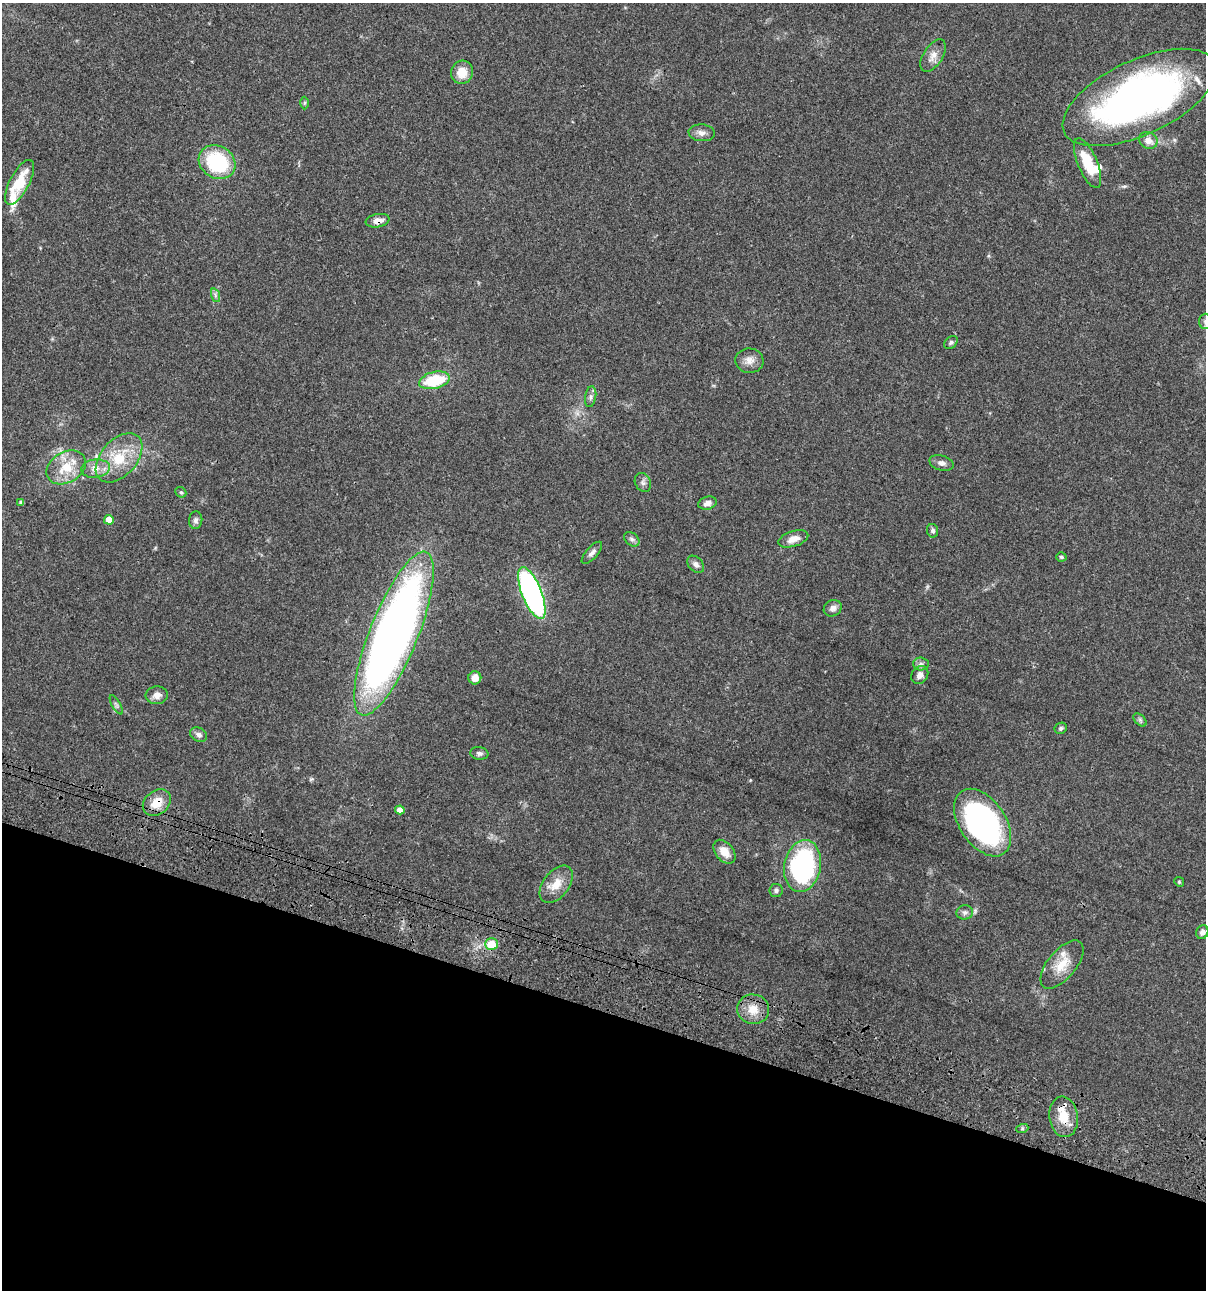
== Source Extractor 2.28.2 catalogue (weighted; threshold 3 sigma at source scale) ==
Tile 15 of 4 x 4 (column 3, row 4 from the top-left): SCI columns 2640-3843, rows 120-1407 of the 5404 x 5390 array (HDU 1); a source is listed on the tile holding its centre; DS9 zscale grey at full resolution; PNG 1208 x 1292 px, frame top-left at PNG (2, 3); each listed source drawn as its Kron ellipse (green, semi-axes under 4 px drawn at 4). Shown black and unused: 22% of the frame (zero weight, under 3 of 4 exposures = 9% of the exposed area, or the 3 px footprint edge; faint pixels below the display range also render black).
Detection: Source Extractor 2.28.2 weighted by HDU 2 'WHT'; one run over the whole footprint, this tile lists its part. Background 0.0464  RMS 0.0055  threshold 0.0247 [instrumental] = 3 sigma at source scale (4.5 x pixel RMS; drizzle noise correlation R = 1.50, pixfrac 1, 0.05/0.05 arcsec/px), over >= 5 px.
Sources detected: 65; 1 cosmic-ray / hot-pixel residue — neither listed nor drawn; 5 inside a brighter listed object's ellipse — not listed separately; the other 59 listed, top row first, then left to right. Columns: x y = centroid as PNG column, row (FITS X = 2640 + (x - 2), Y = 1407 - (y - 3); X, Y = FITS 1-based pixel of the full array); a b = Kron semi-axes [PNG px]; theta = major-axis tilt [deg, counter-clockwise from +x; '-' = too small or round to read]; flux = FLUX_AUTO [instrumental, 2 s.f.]
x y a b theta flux
933 56 18 9 58 4.6
462 72 12 11 - 8
1140 97 83 37 25 240
305 103 6 4 89 0.73
702 133 13 8 -5 2.9
1148 140 9 8 - 4.4
217 162 19 16 -30 38
1088 163 27 9 -68 16
20 182 25 9 62 19
378 221 12 6 10 3.9
215 295 7 4 -72 1.1
1205 321 7 6 - 1.3
951 342 8 5 41 1.2
749 361 14 12 -7 4.2
434 380 15 8 13 24
591 397 10 5 80 1.6
119 458 29 18 48 19
941 463 12 7 -15 2.4
66 467 21 15 30 13
95 468 14 9 7 4.4
643 482 10 8 -63 1.9
181 492 6 5 - 0.8
21 502 4 3 - 1.3
707 503 9 6 15 2.5
109 520 5 5 - 5.1
196 520 9 6 85 1.7
933 531 7 5 -79 1.3
632 539 9 6 -39 1.4
793 539 15 7 17 4.6
592 553 14 6 48 2.2
1061 557 5 4 - 1.1
696 564 10 7 -45 2.1
532 593 28 10 -68 160
833 608 9 8 - 2.5
394 634 88 24 68 430
921 664 8 6 -3 1.6
920 675 9 8 - 3
475 678 6 6 - 4.4
157 695 11 9 5 3.4
116 705 11 4 -61 1.1
1140 720 8 5 -46 1.1
1061 728 6 5 - 1
199 735 9 6 -27 2.2
479 753 9 6 -8 1.6
157 803 15 11 41 8.8
400 810 5 4 - 3.5
983 823 38 23 -55 110
724 852 13 9 -51 6.1
802 866 26 18 79 88
1179 882 5 4 - 0.64
556 884 21 13 53 8.3
776 890 6 6 - 1.4
965 912 8 7 - 1.8
1202 932 7 6 - 2.2
491 944 6 6 - 11
1062 964 29 14 50 11
753 1009 16 15 - 8.5
1064 1117 20 14 -82 10
1022 1129 6 4 19 0.85
Overlapping masked pixels (flux is a lower limit): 4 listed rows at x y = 1140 97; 378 221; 157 803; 1064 1117
Isophote crosses this tile's border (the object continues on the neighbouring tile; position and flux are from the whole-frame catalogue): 1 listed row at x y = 1205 321